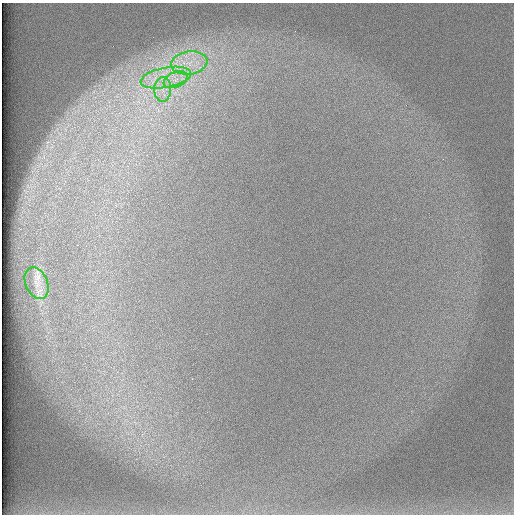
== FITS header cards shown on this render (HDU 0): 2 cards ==
NAXIS1  =                  512 /
NAXIS2  =                  512 /

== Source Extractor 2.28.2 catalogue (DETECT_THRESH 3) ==
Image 512 x 512 px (HDU 0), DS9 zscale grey, 1 PNG px = 1 image px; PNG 516 x 516 px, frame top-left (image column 1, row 512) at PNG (2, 3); each listed source drawn as its Kron ellipse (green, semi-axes under 4 px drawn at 4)
Background 98.3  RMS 2.9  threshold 8.76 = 3 sigma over >= 5 px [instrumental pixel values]
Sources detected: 5; all 5 listed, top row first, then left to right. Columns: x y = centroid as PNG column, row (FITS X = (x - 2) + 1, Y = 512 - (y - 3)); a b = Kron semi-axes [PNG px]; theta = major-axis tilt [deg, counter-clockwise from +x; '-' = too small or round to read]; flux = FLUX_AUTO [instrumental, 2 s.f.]
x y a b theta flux
189 63 18 11 8 4600
166 78 25 10 11 5600
176 80 12 7 23 2000
163 89 12 8 88 2100
37 283 16 11 -67 2400